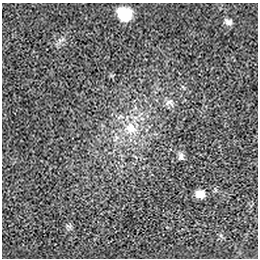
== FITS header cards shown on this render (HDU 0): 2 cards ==
NAXIS1  =                  256 / length of data axis 1
NAXIS2  =                  256 / length of data axis 2

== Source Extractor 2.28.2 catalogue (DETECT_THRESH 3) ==
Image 256 x 256 px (HDU 0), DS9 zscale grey, 1 PNG px = 1 image px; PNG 260 x 260 px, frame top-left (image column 1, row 256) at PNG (2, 3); no overlay
Background 2.47e-04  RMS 0.0034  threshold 0.0102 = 3 sigma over >= 5 px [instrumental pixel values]
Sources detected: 8; all 8 listed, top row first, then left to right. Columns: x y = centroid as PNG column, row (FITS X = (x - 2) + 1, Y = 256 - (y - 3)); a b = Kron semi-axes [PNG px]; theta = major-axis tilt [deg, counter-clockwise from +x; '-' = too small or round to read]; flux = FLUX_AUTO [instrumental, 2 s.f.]
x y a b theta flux
125 14 10 9 - 16
228 22 11 7 -27 0.93
61 40 12 4 20 0.63
170 102 12 10 -12 1.3
131 128 18 16 -20 5.5
181 156 9 6 84 0.74
200 194 7 7 - 2.3
69 226 10 4 -22 0.44